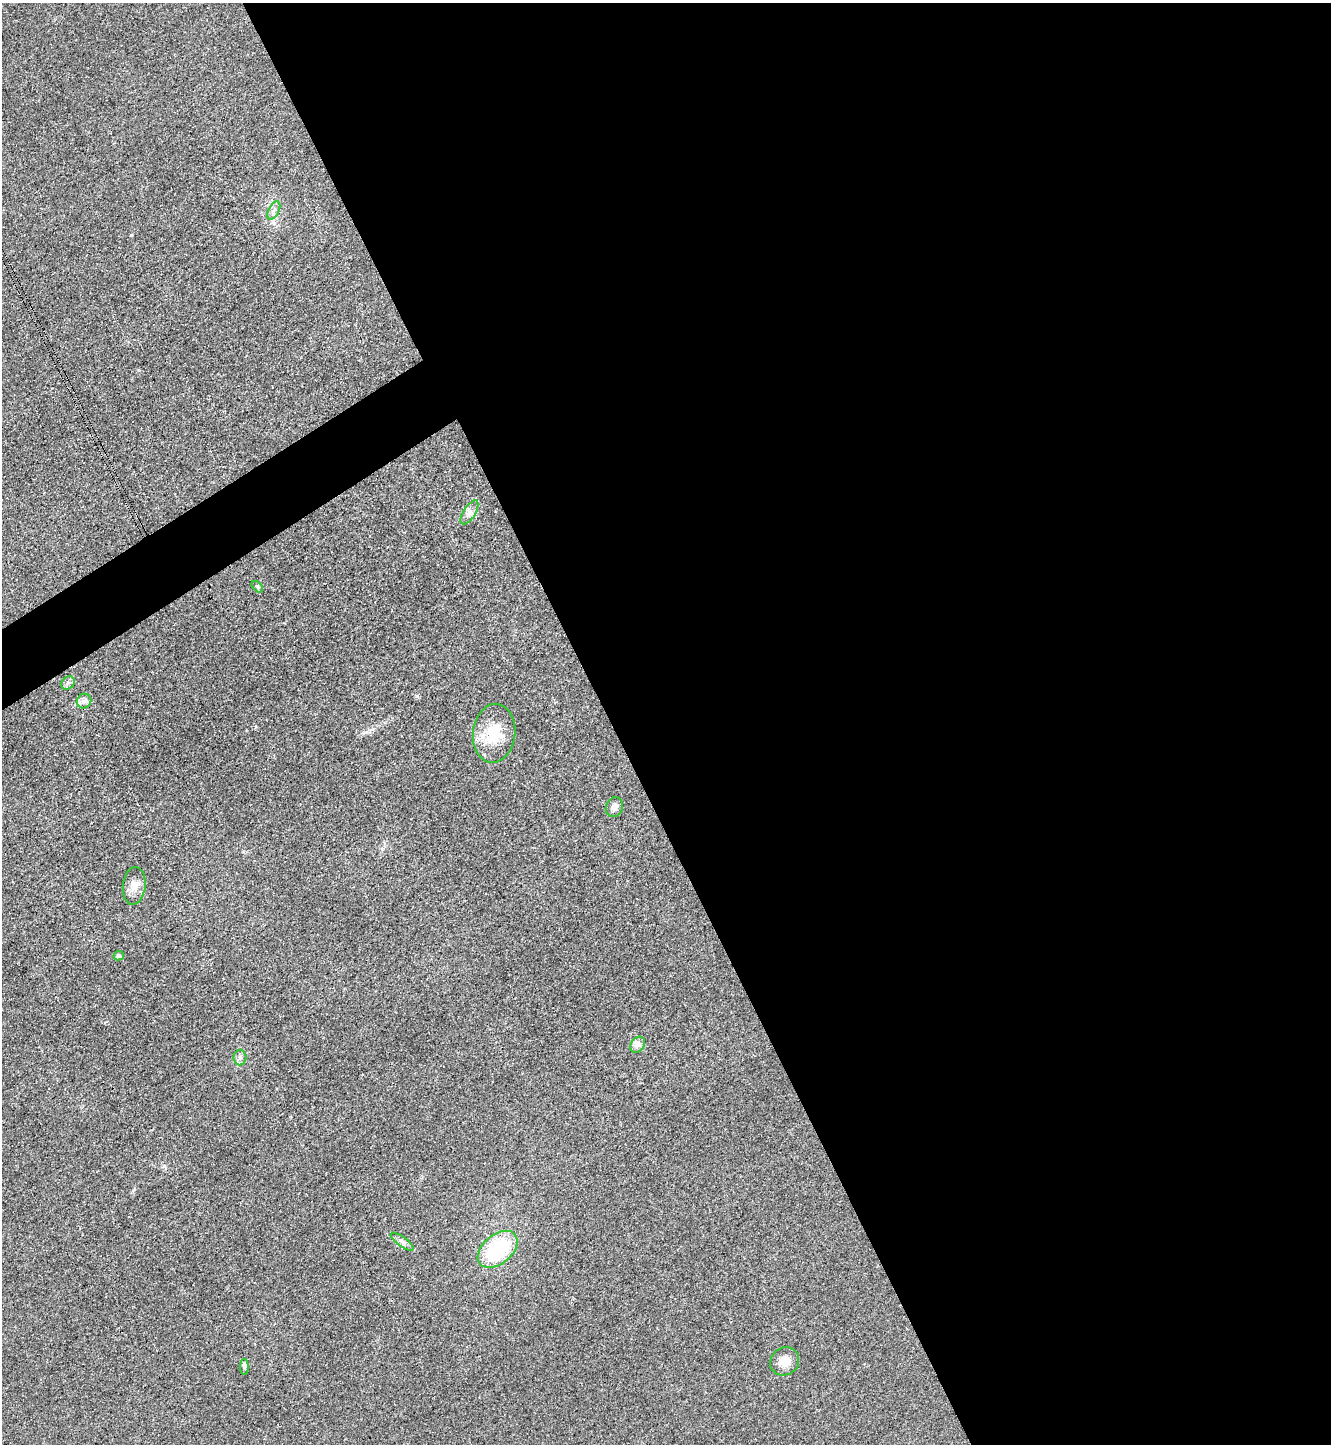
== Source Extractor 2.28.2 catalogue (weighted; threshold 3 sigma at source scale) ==
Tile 8 of 4 x 4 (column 4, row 2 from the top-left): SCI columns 4151-5479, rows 2908-4349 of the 5789 x 5803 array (HDU 1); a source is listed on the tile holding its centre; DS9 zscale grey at full resolution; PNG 1333 x 1446 px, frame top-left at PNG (2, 3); each listed source drawn as its Kron ellipse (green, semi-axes under 4 px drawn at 4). Shown black and unused: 56% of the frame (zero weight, under 3 of 4 exposures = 1% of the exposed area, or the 3 px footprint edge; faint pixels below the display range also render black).
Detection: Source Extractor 2.28.2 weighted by HDU 2 'WHT'; one run over the whole footprint, this tile lists its part. Background 0.0342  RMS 0.0048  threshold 0.0215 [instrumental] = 3 sigma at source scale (4.5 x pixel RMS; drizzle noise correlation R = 1.50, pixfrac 1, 0.05/0.05 arcsec/px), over >= 5 px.
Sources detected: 15; all 15 listed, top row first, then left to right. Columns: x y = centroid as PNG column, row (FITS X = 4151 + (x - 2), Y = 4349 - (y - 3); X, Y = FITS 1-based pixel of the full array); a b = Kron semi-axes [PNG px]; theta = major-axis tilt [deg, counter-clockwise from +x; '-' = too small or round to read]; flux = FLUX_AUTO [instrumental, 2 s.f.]
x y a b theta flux
274 210 10 5 63 1.8
469 512 14 6 58 2.4
257 587 7 4 -45 0.69
68 683 7 6 - 1.3
84 701 7 7 - 2
494 733 29 21 84 16
614 807 10 8 69 2.5
134 886 19 11 84 4.7
119 956 5 4 - 1.3
638 1045 9 6 53 1.8
240 1057 8 6 90 1.6
402 1242 13 4 -36 1.8
498 1249 23 14 41 36
785 1361 15 13 38 5.4
244 1367 8 4 -89 1.6
Unlisted compact peaks at least as high as the median listed source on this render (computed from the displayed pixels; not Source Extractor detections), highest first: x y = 417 696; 131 235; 164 1166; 133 1190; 382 849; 256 727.